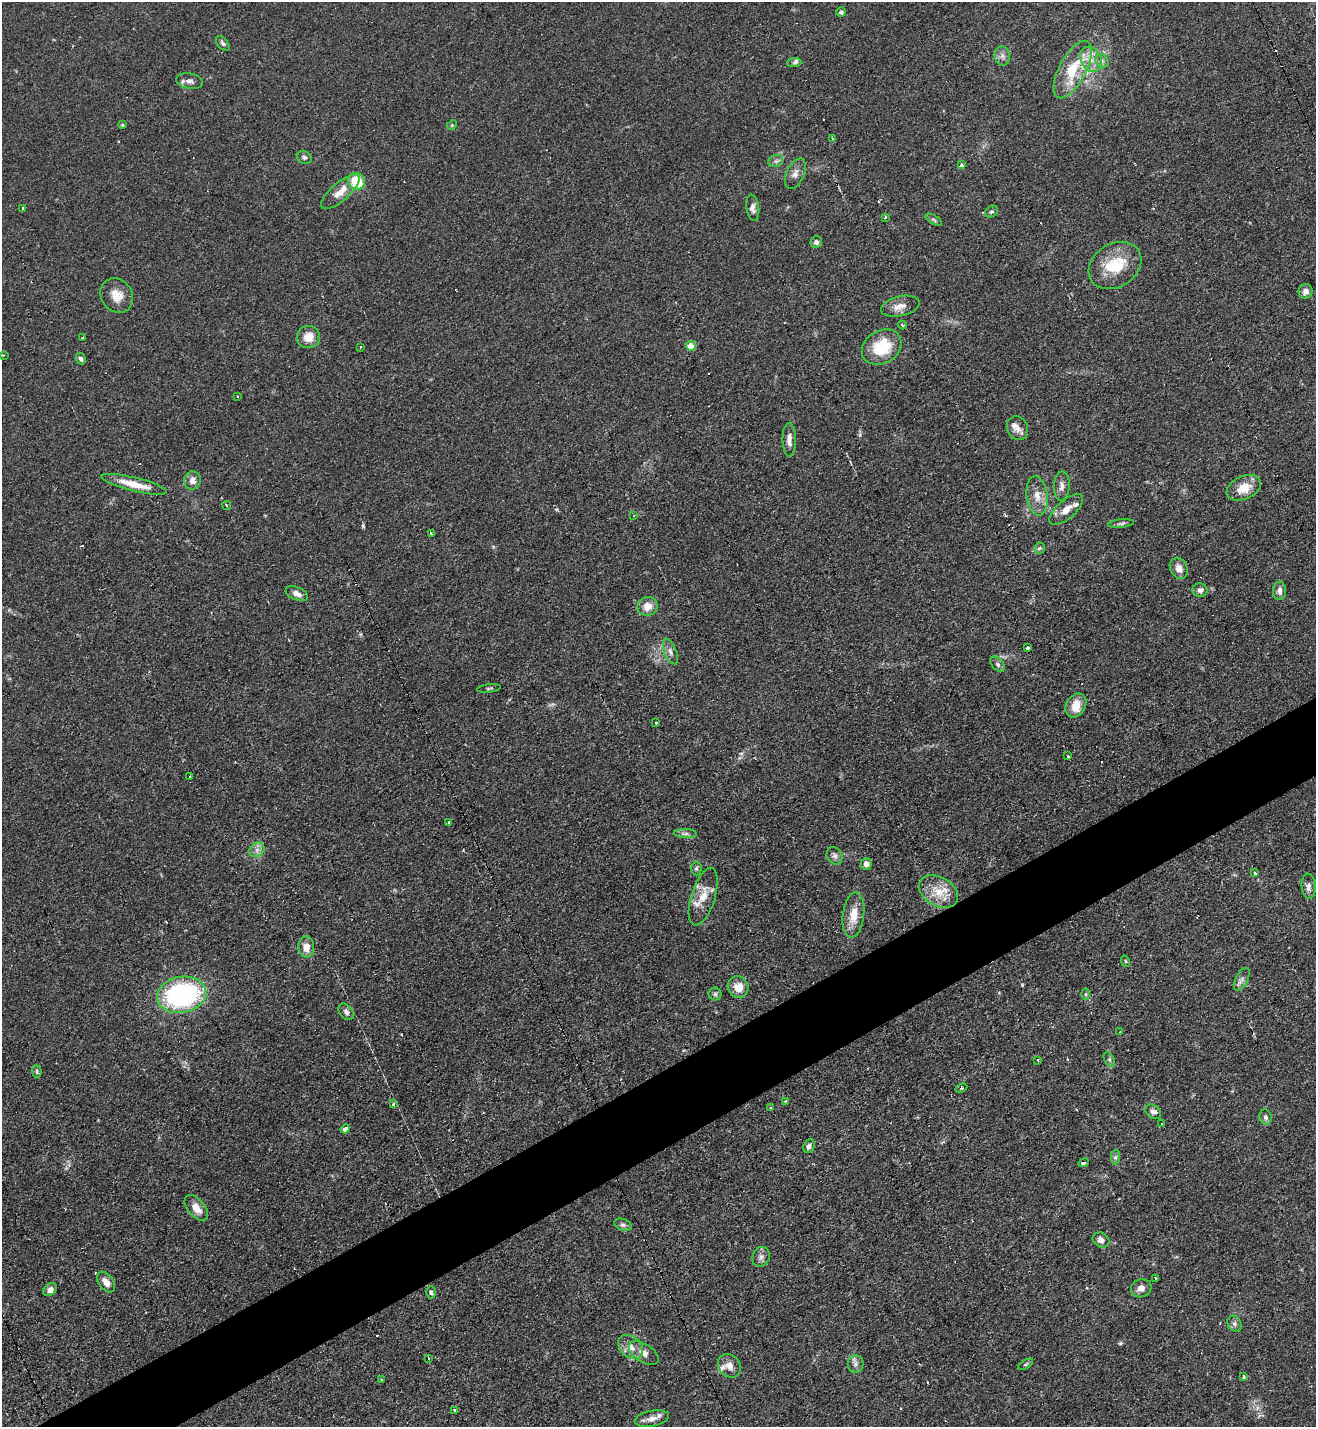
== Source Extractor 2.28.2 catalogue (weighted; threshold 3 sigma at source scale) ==
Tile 7 of 4 x 4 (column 3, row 2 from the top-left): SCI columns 2785-4098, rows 2858-4282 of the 5708 x 5718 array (HDU 1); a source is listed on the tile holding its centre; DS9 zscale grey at full resolution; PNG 1318 x 1429 px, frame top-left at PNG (2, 2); each listed source drawn as its Kron ellipse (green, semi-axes under 4 px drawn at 4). Shown black and unused: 5% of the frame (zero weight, under 3 of 4 exposures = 1% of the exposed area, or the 3 px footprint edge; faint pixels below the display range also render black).
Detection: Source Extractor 2.28.2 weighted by HDU 2 'WHT'; one run over the whole footprint, this tile lists its part. Background 0.063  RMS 0.0057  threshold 0.0258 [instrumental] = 3 sigma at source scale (4.5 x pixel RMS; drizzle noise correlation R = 1.50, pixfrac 1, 0.05/0.05 arcsec/px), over >= 5 px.
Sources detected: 129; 8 cosmic-ray / hot-pixel residue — neither listed nor drawn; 5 inside a brighter listed object's ellipse — not listed separately; the other 116 listed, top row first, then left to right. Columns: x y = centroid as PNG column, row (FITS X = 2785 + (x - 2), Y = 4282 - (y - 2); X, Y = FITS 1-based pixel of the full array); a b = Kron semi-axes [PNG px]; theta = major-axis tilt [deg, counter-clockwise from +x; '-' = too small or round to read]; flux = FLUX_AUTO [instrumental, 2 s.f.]
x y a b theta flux
841 12 5 5 - 1.6
223 43 8 5 -50 1.5
1002 56 9 7 -85 2.6
1091 59 13 10 -63 6.6
1102 61 7 6 - 1.6
794 62 7 4 2 1.4
1073 69 32 13 62 24
190 81 13 7 -10 3
122 125 4 3 - 0.69
452 125 5 4 - 0.68
833 139 3 3 - 1.5
304 157 8 6 -25 1.3
776 161 8 6 21 1.5
962 165 3 3 - 10
795 174 16 9 66 3.6
356 181 9 8 - 18
340 192 24 9 41 7.8
23 208 3 3 - 1.3
753 208 13 6 -82 2.7
992 211 7 5 39 1.1
886 217 3 3 - 1.3
934 220 9 4 -30 1.1
816 242 6 5 - 1.7
1115 265 28 21 33 23
1306 291 7 7 - 3.2
117 295 18 15 -55 7.7
900 306 19 10 13 5.1
902 325 4 3 - 1.2
308 337 11 11 - 7.7
83 338 3 3 - 1.2
691 346 5 4 - 10
360 347 3 2 - 0.76
882 347 21 16 31 23
3 355 3 2 - 0.8
81 359 6 4 -61 1.5
237 397 3 2 - 0.66
1017 428 12 10 -65 3.8
789 440 17 6 -89 4
192 480 9 8 - 3.5
134 484 34 6 -14 11
1062 486 14 8 87 3.2
1244 488 18 11 24 10
1037 496 19 10 -81 6.8
226 505 4 2 - 0.54
1066 509 21 9 41 6.4
634 515 3 2 - 0.5
1121 524 13 4 6 1.4
431 533 4 3 - 1.7
1040 548 5 5 - 1.1
1179 568 11 8 -64 4.6
1200 590 7 7 - 2.6
1279 591 9 6 -90 2.9
297 594 12 6 -23 3
648 606 10 9 - 6.1
1027 648 4 3 - 1.5
670 652 13 6 -69 2.7
998 664 9 5 -46 1.5
489 688 12 3 8 0.88
1076 706 13 9 59 9.3
655 723 3 3 - 2.7
1068 756 3 2 - 1.9
190 776 3 2 - 0.76
449 822 3 3 - 1.2
685 834 11 4 -2 1.9
257 850 8 6 44 2.6
834 856 9 7 -59 2.2
866 864 5 5 - 2.7
696 868 7 5 89 1.1
1255 873 4 3 - 13
1309 886 12 7 -85 2.9
939 892 21 14 -30 12
703 897 30 12 73 11
853 915 23 10 83 10
306 947 10 8 -87 6.4
1125 961 6 3 -71 0.6
1242 979 12 6 63 2.4
738 987 11 10 - 7.4
715 994 6 6 - 1.2
1086 994 5 3 - 0.68
182 995 25 18 10 100
346 1012 9 6 -50 1.8
1120 1032 3 3 - 0.89
1109 1059 8 4 -59 1
1038 1060 4 3 - 0.82
37 1071 6 4 -88 0.92
961 1088 6 4 26 0.93
785 1101 4 3 - 0.96
393 1104 4 3 - 1.6
771 1108 3 2 - 1.1
1153 1112 8 6 -39 2.2
1266 1117 7 6 - 1.7
1162 1124 3 2 - 0.83
345 1129 4 4 - 2.3
809 1146 7 5 70 2.1
1115 1157 7 4 88 1.3
1084 1163 5 3 - 2.8
196 1208 15 8 -50 6.1
623 1225 9 5 -23 1.6
1101 1240 9 7 -34 2.4
761 1257 10 8 64 2.5
1155 1279 3 3 - 1.3
106 1282 12 7 -54 4.4
1141 1288 10 9 - 3.7
50 1290 7 5 39 2.8
431 1292 6 5 - 1.2
1234 1324 8 6 -58 1.9
631 1347 14 10 -42 5.5
644 1353 17 9 -33 4.1
429 1358 3 2 - 0.61
855 1364 9 8 - 2.3
1026 1364 8 3 30 0.87
729 1366 13 10 -48 4.4
1243 1377 3 3 - 7.4
381 1380 3 2 - 0.89
454 1410 3 3 - 1.2
652 1418 17 7 12 4.3
Unlisted compact peaks at least as high as the median listed source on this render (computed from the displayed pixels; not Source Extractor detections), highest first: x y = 363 526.